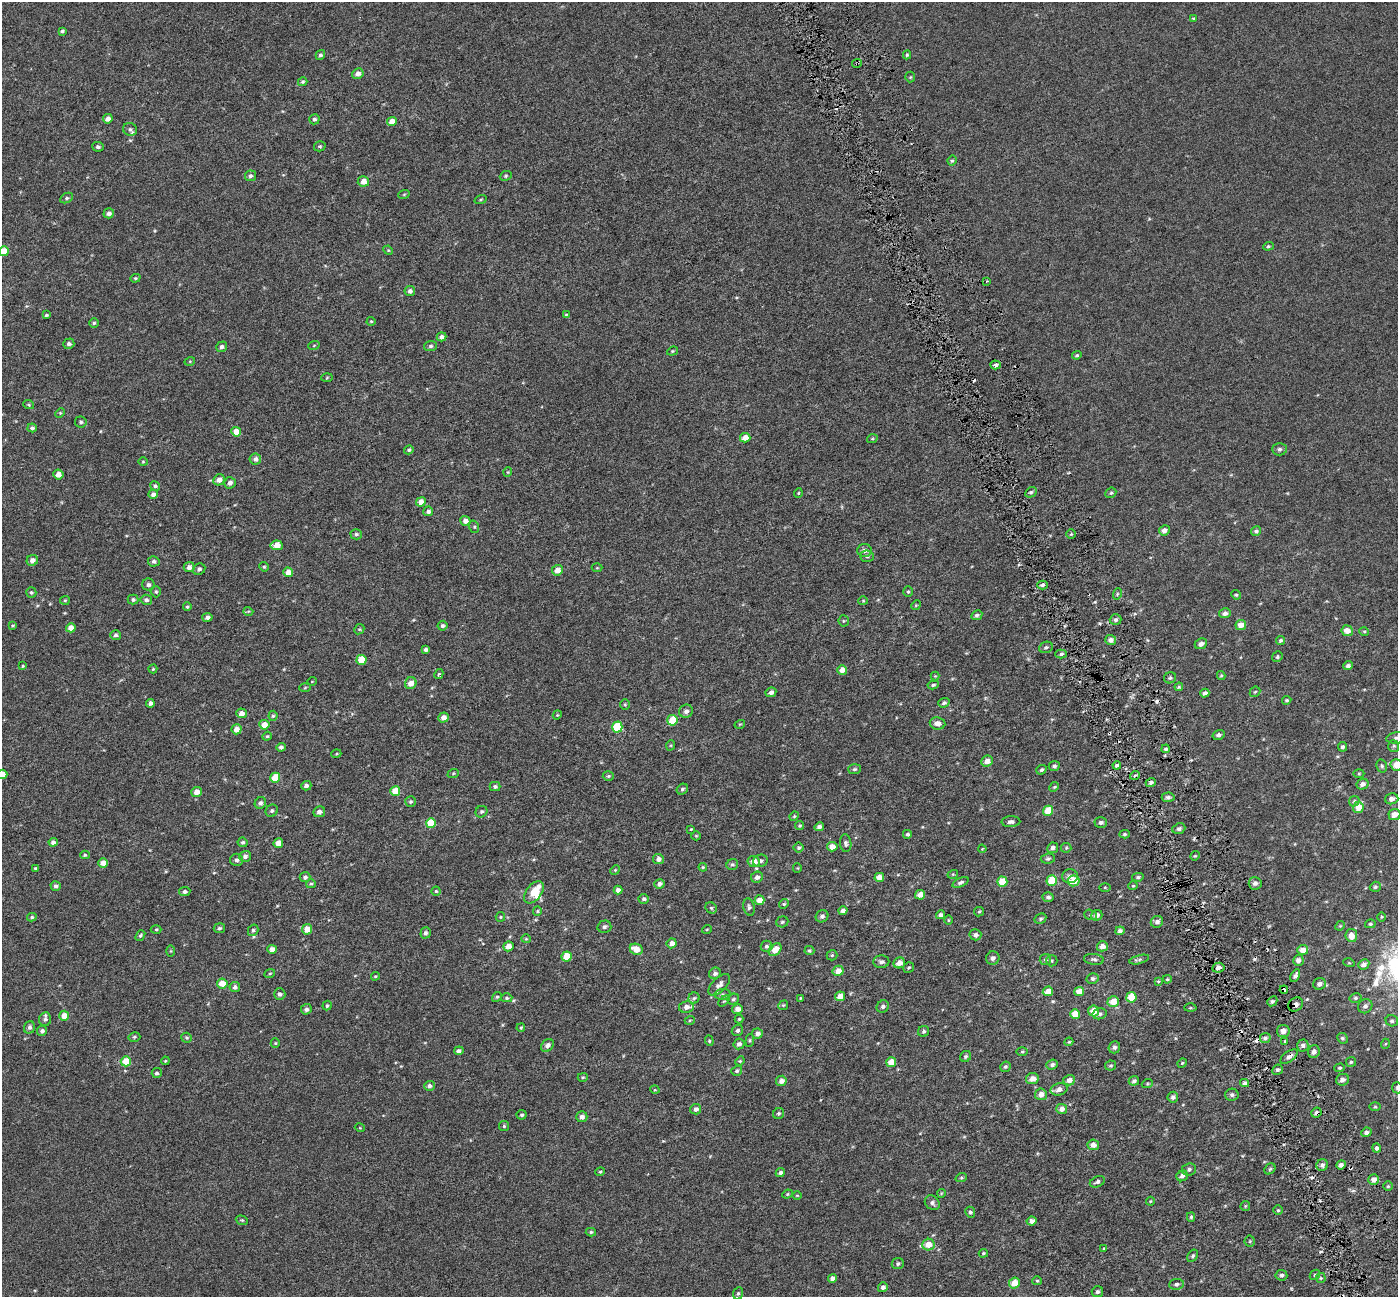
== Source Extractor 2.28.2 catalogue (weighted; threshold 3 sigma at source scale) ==
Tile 6 of 4 x 4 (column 2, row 2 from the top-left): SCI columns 1400-2795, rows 2732-4026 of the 5589 x 5407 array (HDU 1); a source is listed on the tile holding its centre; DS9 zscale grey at full resolution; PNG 1400 x 1299 px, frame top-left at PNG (2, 2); each listed source drawn as its Kron ellipse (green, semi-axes under 4 px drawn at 4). Shown black and unused: <1% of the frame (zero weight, under 3 of 6 exposures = <1% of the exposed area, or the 3 px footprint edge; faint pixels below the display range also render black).
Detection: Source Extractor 2.28.2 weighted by HDU 2 'WHT'; one run over the whole footprint, this tile lists its part. Background -4.04e-04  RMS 0.0024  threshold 0.00972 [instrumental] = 3 sigma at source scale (4.09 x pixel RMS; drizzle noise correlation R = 1.36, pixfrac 0.8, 0.0396/0.0396 arcsec/px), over >= 5 px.
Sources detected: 465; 8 cosmic-ray / hot-pixel residue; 1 long thin detection or spike segment (spike, bleed or trail) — neither listed nor drawn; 4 inside a brighter listed object's ellipse — not listed separately; the other 452 listed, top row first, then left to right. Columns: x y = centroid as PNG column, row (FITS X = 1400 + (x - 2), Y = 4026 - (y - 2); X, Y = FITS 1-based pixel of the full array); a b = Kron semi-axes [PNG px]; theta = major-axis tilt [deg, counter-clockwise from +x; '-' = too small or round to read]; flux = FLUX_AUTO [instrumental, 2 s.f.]
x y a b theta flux
1193 18 3 3 - 0.32
62 31 4 3 - 0.43
320 55 5 4 - 0.43
907 55 4 4 - 0.31
857 63 5 3 - 0.31
358 74 5 5 - 0.98
910 77 5 5 - 0.26
303 82 5 4 - 0.3
108 119 5 4 - 1
314 119 5 5 - 0.49
392 122 5 4 - 2.1
130 129 7 6 - 0.51
320 146 6 5 - 0.36
98 147 6 5 - 0.5
952 161 5 3 - 0.32
250 176 5 5 - 0.55
506 176 6 4 22 0.34
363 181 6 5 - 1.6
404 194 6 3 20 0.24
67 198 7 4 27 0.38
481 199 6 3 19 0.23
109 213 5 5 - 0.66
1268 246 5 4 - 0.3
388 250 5 4 - 0.25
4 251 5 5 - 4.1
135 278 5 4 - 0.28
987 281 3 2 - 0.2
410 291 5 5 - 0.69
46 315 4 3 - 0.28
566 315 4 3 - 0.23
371 321 4 4 - 0.25
94 323 5 4 - 0.34
441 337 5 4 - 0.82
69 344 5 5 - 0.65
314 345 6 3 20 0.23
431 346 6 5 - 0.47
222 347 6 5 - 0.63
672 351 5 4 - 0.26
1077 355 5 4 - 0.28
190 361 5 3 - 0.19
995 365 5 4 - 0.79
327 378 5 3 - 0.22
29 405 5 3 - 0.23
60 413 5 4 - 0.2
81 422 6 5 - 0.47
32 428 5 4 - 0.56
236 432 5 4 - 2.5
745 438 5 5 - 1.7
872 439 5 3 - 0.2
1279 449 7 6 - 0.59
409 450 5 4 - 0.36
255 459 6 5 - 0.8
143 462 4 4 - 0.21
508 472 4 4 - 0.2
58 474 5 5 - 1.4
219 480 6 5 - 1.3
230 483 6 5 - 0.83
155 486 5 4 - 0.44
1031 492 6 4 27 0.4
798 493 5 3 - 0.2
1111 493 6 5 - 0.33
153 494 4 4 - 0.75
421 502 5 4 - 2.2
428 511 5 5 - 0.65
465 521 5 5 - 1.3
474 527 6 5 - 0.34
1164 530 5 5 - 1
1256 531 5 4 - 0.45
356 534 6 5 - 0.41
1071 534 4 4 - 0.25
277 545 6 5 - 2.8
864 550 7 6 - 1.1
867 556 7 5 -3 0.52
32 560 5 5 - 1.1
154 561 6 5 - 0.52
189 567 5 5 - 1.1
264 567 5 4 - 0.26
597 568 5 3 - 0.19
199 569 6 5 - 0.48
557 570 5 5 - 1.9
288 572 5 4 - 1.7
148 585 6 6 - 0.56
1042 585 5 4 - 0.61
31 592 5 5 - 0.38
156 592 5 5 - 0.37
908 592 5 4 - 0.28
1117 594 6 3 72 0.29
1236 595 5 4 - 0.26
65 600 5 4 - 0.23
133 600 5 5 - 0.45
146 600 6 5 - 0.55
863 601 5 4 - 0.23
916 605 5 4 - 0.22
187 607 4 3 - 0.28
248 611 5 3 - 0.2
1225 613 6 5 - 0.79
977 615 6 4 27 0.48
207 617 5 4 - 0.74
1116 620 6 5 - 0.48
844 621 5 5 - 0.29
12 625 4 3 - 0.22
1241 625 5 5 - 1.8
442 626 5 5 - 0.48
71 628 5 4 - 1.9
359 629 5 5 - 0.31
1347 631 6 5 - 1.8
1364 631 5 3 - 0.2
116 635 5 5 - 0.55
1111 640 5 5 - 1
1281 640 5 4 - 0.36
1201 644 6 5 - 0.91
1046 647 7 5 22 0.39
426 649 3 3 - 0.49
1061 654 6 4 -1 0.55
1277 657 5 5 - 0.37
362 660 5 5 - 4.5
23 666 4 3 - 0.22
1348 666 5 4 - 0.55
153 669 4 4 - 0.23
842 670 5 4 - 1.8
439 674 5 3 - 0.28
1221 675 4 4 - 0.24
935 676 4 4 - 0.2
1170 678 6 5 - 0.44
312 681 5 3 - 0.14
411 683 6 5 - 1.9
933 685 6 4 11 0.37
1179 687 4 3 - 0.25
305 688 6 4 3 0.21
771 692 5 4 - 0.76
1255 692 6 4 43 0.28
1205 693 4 4 - 0.61
1287 700 5 4 - 0.3
150 703 4 4 - 0.75
944 703 6 4 20 0.47
625 704 5 5 - 0.3
686 711 7 6 - 0.9
241 713 5 5 - 1.1
557 715 4 3 - 0.2
273 716 5 4 - 0.31
443 717 5 5 - 1.3
672 720 5 5 - 6.4
938 723 8 6 -8 1.2
740 724 5 3 - 0.17
264 725 5 5 - 2.6
617 727 5 5 - 12
236 729 5 5 - 1.6
1219 735 6 5 - 0.63
267 736 5 4 - 0.24
1397 738 11 5 6 0.69
671 745 5 3 - 0.21
1394 746 6 5 - 0.34
281 747 4 4 - 0.59
1343 747 5 4 - 0.53
1166 749 4 3 - 0.31
336 754 5 3 - 0.2
987 761 6 5 - 1.4
1117 765 4 3 - 0.48
1397 765 6 5 - 2.7
1054 766 5 5 - 0.48
1382 766 7 5 -78 0.39
854 769 6 5 - 0.39
1041 770 5 4 - 0.34
1359 773 5 3 - 0.23
2 774 5 4 - 1.9
453 774 6 4 20 0.24
1135 775 5 3 - 0.22
608 776 5 4 - 0.31
275 778 5 5 - 5.1
1151 783 5 4 - 0.64
1362 784 6 5 - 0.85
306 786 5 4 - 0.67
495 786 5 4 - 0.45
1054 787 5 4 - 0.28
682 789 6 5 - 0.41
395 791 5 5 - 4.2
196 792 5 5 - 1.7
1168 797 6 5 - 0.58
1392 799 6 5 - 0.88
1354 801 6 4 46 0.34
410 802 5 5 - 0.36
260 803 6 5 - 0.6
1358 807 5 5 - 2.6
272 811 6 6 - 0.47
1048 811 5 5 - 5.3
319 812 6 5 - 1
481 812 6 5 - 0.4
1394 814 6 5 - 1.6
794 816 5 4 - 0.24
1011 822 9 5 3 0.65
1101 822 6 5 - 0.59
431 823 5 5 - 5.8
800 826 4 4 - 0.27
819 827 5 4 - 0.68
691 829 3 2 - 0.16
1179 829 6 5 - 0.62
907 834 5 5 - 0.43
1124 834 5 4 - 0.35
696 836 5 4 - 0.23
53 842 4 4 - 0.76
243 842 5 5 - 0.43
278 843 5 4 - 1.9
846 843 9 5 -84 0.57
832 847 5 4 - 1.9
799 848 5 5 - 0.34
1053 848 5 5 - 0.72
1066 848 5 5 - 0.28
982 849 4 3 - 0.16
85 855 5 4 - 0.28
245 856 6 5 - 0.8
1195 856 5 4 - 0.22
658 859 5 5 - 0.91
1048 859 7 5 8 0.42
237 860 6 6 - 0.63
754 861 6 5 - 2
760 861 7 6 - 0.56
103 863 5 4 - 1.5
732 865 6 5 - 0.42
703 867 4 4 - 0.26
35 868 4 3 - 0.29
797 868 5 4 - 0.21
615 870 5 4 - 0.26
953 874 5 3 - 0.17
1070 876 8 7 - 0.98
305 877 5 5 - 0.6
757 877 6 5 - 0.86
879 877 5 4 - 1.8
1138 877 6 4 10 0.34
1052 880 5 5 - 6.7
1074 881 6 5 - 3.4
960 882 9 4 24 0.51
1002 882 5 5 - 5
1255 883 6 6 - 0.72
311 884 5 4 - 0.29
659 884 5 4 - 0.78
56 886 5 5 - 0.57
1133 886 5 4 - 0.21
1105 887 5 3 - 0.2
1375 887 5 5 - 0.38
618 890 4 4 - 0.82
436 891 4 4 - 0.26
185 892 5 4 - 0.61
534 892 13 7 53 4.3
920 895 5 4 - 1.7
1048 897 5 5 - 0.62
644 899 5 5 - 0.59
759 900 5 4 - 2.2
784 904 5 4 - 0.28
749 907 9 5 -79 0.54
711 908 6 5 - 0.41
537 911 5 4 - 0.26
843 911 4 4 - 0.84
979 912 5 4 - 0.26
940 915 4 4 - 0.65
1090 915 6 5 - 0.35
1097 915 6 5 - 0.97
822 916 6 6 - 0.65
32 917 5 4 - 0.38
500 917 5 4 - 0.23
1381 917 4 3 - 0.21
1040 919 6 5 - 0.37
948 920 5 3 - 0.2
782 922 6 5 - 0.41
1157 922 6 5 - 0.72
1370 924 5 4 - 0.31
1340 926 5 4 - 0.21
604 927 7 6 - 0.62
219 928 5 5 - 0.48
156 929 5 3 - 0.23
307 929 5 5 - 2.4
707 929 5 3 - 0.17
253 930 6 5 - 0.43
1120 931 4 4 - 0.65
426 933 5 5 - 0.6
140 935 6 4 51 0.34
975 935 6 5 - 0.67
1351 935 6 6 - 2.1
526 939 5 4 - 0.25
672 943 5 5 - 1.4
508 946 5 5 - 1.8
766 946 6 5 - 0.49
1102 946 5 5 - 1.4
272 949 4 4 - 1.3
636 949 7 5 -27 2.5
775 950 7 5 43 2.5
1303 950 5 5 - 1.8
171 951 6 4 90 0.2
809 951 5 4 - 0.31
832 955 5 5 - 0.31
567 957 5 5 - 3.6
993 958 7 6 - 0.86
1094 959 10 5 -6 0.52
1045 960 5 5 - 0.44
1139 960 10 3 15 0.41
1298 960 5 5 - 0.93
1052 961 5 5 - 0.32
881 962 8 6 2 0.75
899 963 6 5 - 1.8
1349 963 5 3 - 0.21
1364 964 6 5 - 0.87
909 968 5 5 - 0.34
1218 968 6 5 - 1.2
838 971 5 5 - 1.9
270 973 5 3 - 0.24
715 973 6 5 - 0.66
375 976 4 4 - 0.25
1295 976 7 4 65 0.62
1093 979 6 5 - 0.48
1167 979 4 3 - 0.24
1158 981 3 3 - 0.33
222 984 5 5 - 2.6
1319 984 6 5 - 0.93
719 985 13 7 44 1.1
235 987 5 5 - 0.7
1284 990 4 3 - 2.7
1048 991 5 5 - 2.2
1079 991 5 4 - 2.8
280 994 6 5 - 0.66
723 994 8 5 5 0.49
840 996 5 4 - 1.5
497 997 5 4 - 0.32
1131 997 5 5 - 4.5
507 998 5 4 - 0.34
694 998 5 5 - 0.41
801 998 4 3 - 0.22
1355 998 6 5 - 0.37
733 999 6 5 - 0.38
724 1001 6 4 43 0.28
1272 1001 5 4 - 0.44
1113 1002 5 5 - 3
1296 1004 8 6 40 1
783 1005 5 4 - 0.26
327 1006 5 4 - 0.36
883 1006 6 5 - 0.56
1365 1006 7 6 - 0.68
686 1007 7 6 - 0.97
1190 1008 6 3 1 0.21
306 1009 5 5 - 0.64
737 1009 5 4 - 1.1
1093 1011 5 5 - 2.4
1075 1014 5 5 - 3.5
1100 1014 7 5 13 0.53
64 1016 5 5 - 2.6
45 1019 7 6 - 0.6
739 1019 4 4 - 0.23
690 1020 5 3 - 0.2
1392 1021 6 5 - 0.44
29 1027 6 5 - 0.6
521 1028 4 3 - 0.24
737 1030 6 5 - 0.5
42 1031 5 5 - 0.64
924 1031 6 5 - 0.43
1283 1031 6 6 - 1.6
757 1034 5 5 - 0.94
134 1037 6 4 14 0.33
186 1038 5 5 - 0.35
1265 1038 5 5 - 0.45
1342 1038 6 5 - 0.38
750 1040 6 4 85 0.27
709 1041 5 4 - 0.3
1285 1041 3 3 - 0.21
1069 1042 4 3 - 0.22
275 1043 5 4 - 0.24
739 1044 6 5 - 0.71
1385 1044 5 3 - 0.19
547 1045 7 5 41 0.9
1303 1045 6 6 - 0.62
1114 1047 6 5 - 0.59
459 1051 5 4 - 0.59
1022 1052 6 4 0 0.27
1314 1052 6 5 - 0.92
966 1056 6 5 - 0.38
1289 1057 10 5 37 0.86
126 1061 5 5 - 4.6
165 1061 4 3 - 0.2
740 1061 5 4 - 0.23
891 1062 5 5 - 3.6
1351 1062 5 5 - 0.31
1182 1063 5 4 - 0.24
1052 1065 6 5 - 0.51
1110 1066 5 5 - 0.37
1005 1067 5 5 - 0.38
1340 1068 5 4 - 0.32
1278 1070 6 5 - 0.47
737 1071 6 4 34 0.35
157 1073 5 5 - 0.5
583 1077 5 4 - 0.26
1032 1079 6 5 - 1.3
1069 1080 6 5 - 1.1
1342 1080 6 6 - 0.89
781 1081 5 5 - 1.3
1134 1081 5 4 - 0.55
1245 1083 4 3 - 0.46
1147 1084 5 3 - 0.23
429 1086 5 5 - 0.68
1397 1088 5 5 - 0.42
1059 1089 8 6 14 1.1
655 1090 5 3 - 0.19
1041 1094 6 6 - 1.4
1232 1095 6 6 - 0.59
1173 1097 5 5 - 0.62
1375 1107 6 4 -1 0.25
696 1109 5 5 - 0.8
1062 1109 5 5 - 1.1
779 1113 6 5 - 0.38
1316 1113 5 5 - 0.51
522 1115 5 5 - 0.41
582 1117 5 5 - 0.99
504 1126 5 5 - 0.29
360 1128 5 3 - 0.18
1366 1132 5 4 - 0.64
1093 1145 6 5 - 1.4
1377 1148 4 4 - 0.6
1322 1165 6 5 - 0.6
1341 1165 5 4 - 0.64
1189 1169 7 6 - 0.58
1270 1169 6 5 - 0.36
600 1172 4 4 - 0.27
780 1173 5 4 - 0.57
1182 1176 6 5 - 0.68
961 1178 6 3 18 0.24
1374 1180 5 5 - 1.3
1097 1182 8 5 25 0.51
1388 1186 4 4 - 0.26
941 1193 4 3 - 0.15
787 1194 5 4 - 0.27
797 1195 5 3 - 0.18
1150 1201 4 4 - 0.19
932 1203 8 6 -42 0.68
1245 1206 5 4 - 0.25
1278 1210 5 5 - 0.32
970 1212 5 5 - 0.42
1191 1217 5 4 - 0.37
242 1220 6 4 -19 0.25
1031 1221 5 4 - 1
591 1232 5 4 - 0.33
1250 1241 5 5 - 0.29
928 1245 6 5 - 2.5
1104 1248 4 4 - 0.2
983 1253 5 4 - 0.27
1193 1256 7 4 59 0.37
898 1264 6 5 - 0.43
1281 1275 6 5 - 0.53
1315 1275 6 4 45 0.32
832 1278 4 4 - 0.96
1321 1278 5 4 - 0.26
1037 1281 5 4 - 0.23
1014 1283 5 5 - 2.7
1176 1284 7 5 7 0.51
883 1287 5 4 - 0.8
1097 1292 6 5 - 0.49
738 1293 6 5 - 0.33
Overlapping masked pixels (flux is a lower limit): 5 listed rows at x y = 857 63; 1284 990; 1296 1004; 1289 1057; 1316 1113
Isophote crosses this tile's border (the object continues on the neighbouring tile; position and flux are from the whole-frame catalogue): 6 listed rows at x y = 4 251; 1397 738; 1397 765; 2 774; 1394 814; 1397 1088